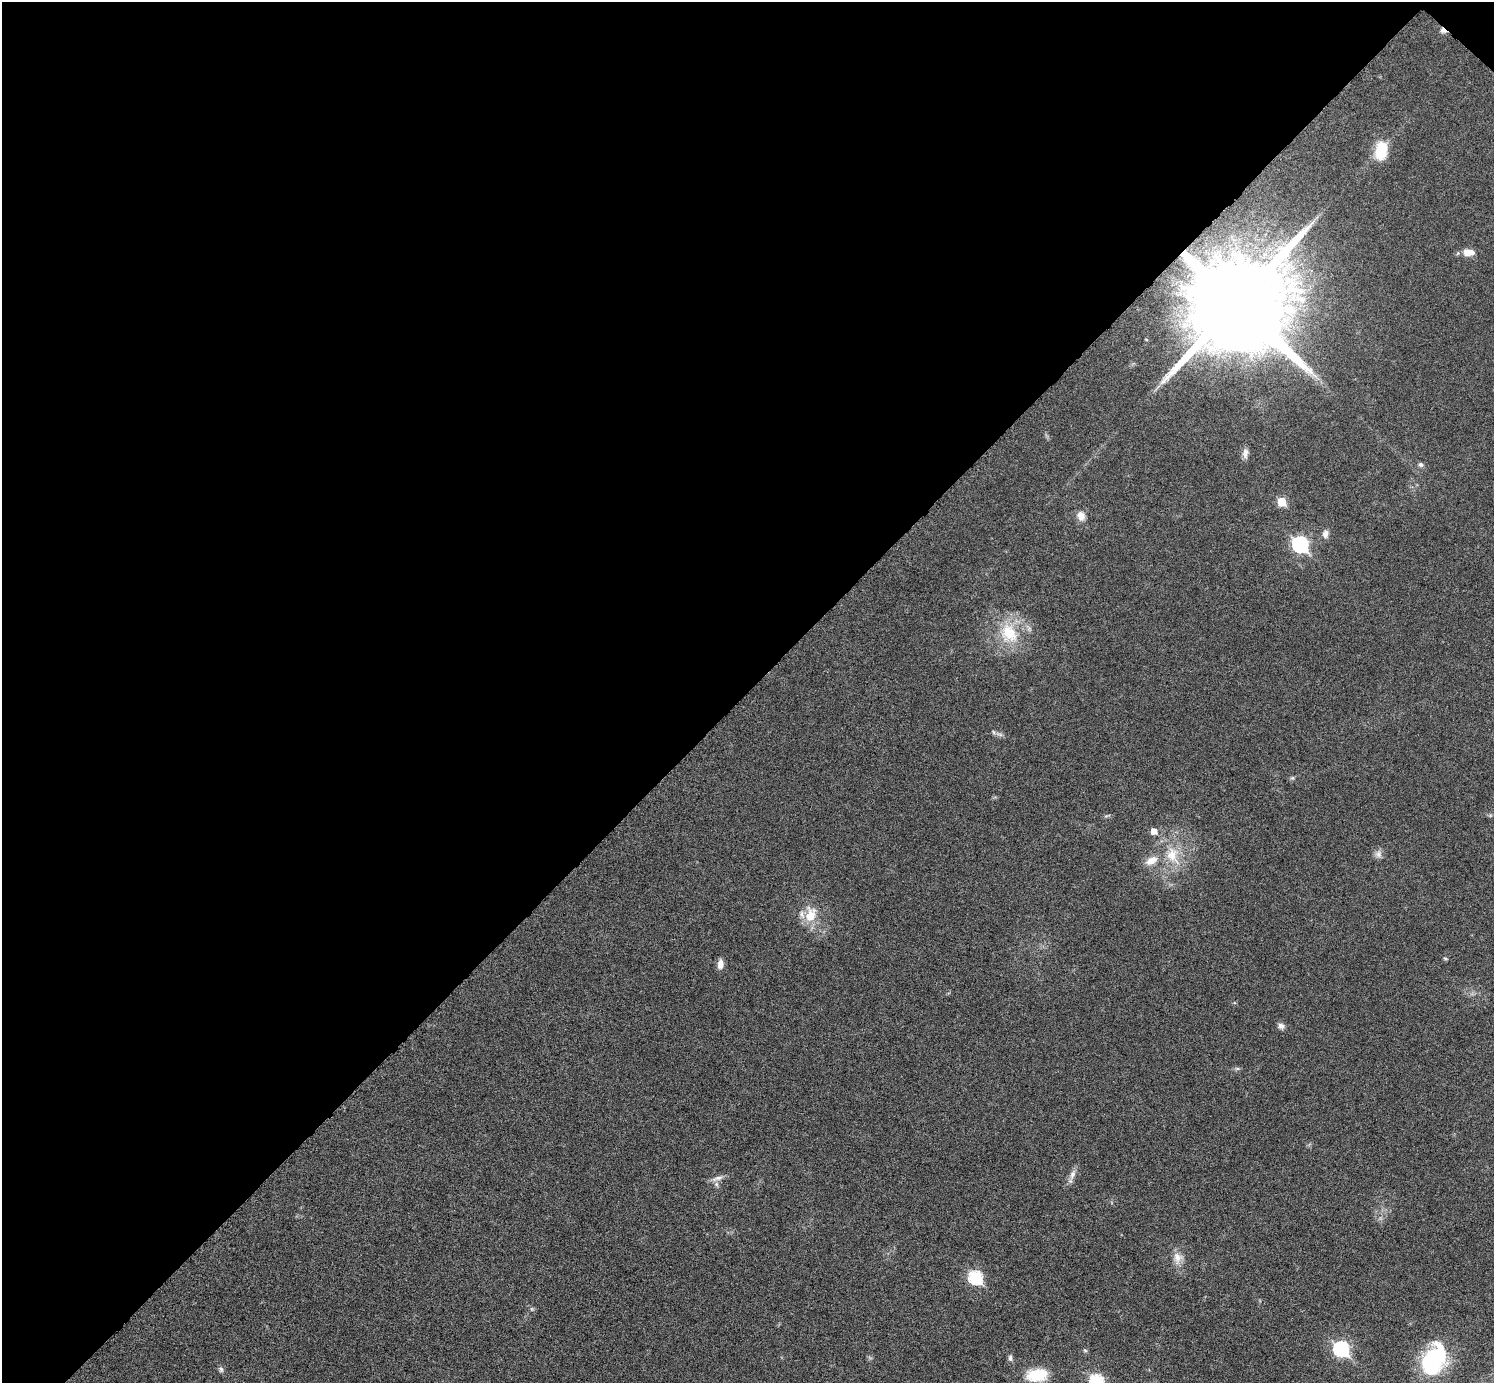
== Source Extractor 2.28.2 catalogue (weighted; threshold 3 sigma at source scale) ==
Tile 2 of 4 x 4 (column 2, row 1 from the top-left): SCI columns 1506-2997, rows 4449-5829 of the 5992 x 5993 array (HDU 1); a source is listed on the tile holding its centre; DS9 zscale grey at full resolution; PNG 1496 x 1385 px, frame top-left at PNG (2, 2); no overlay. Shown black and unused: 50% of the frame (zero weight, under 6 of 11 exposures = <1% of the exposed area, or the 3 px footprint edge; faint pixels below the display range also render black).
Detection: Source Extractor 2.28.2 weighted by HDU 2 'WHT'; one run over the whole footprint, this tile lists its part. Background 0.0216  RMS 0.0026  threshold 0.0105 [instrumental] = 3 sigma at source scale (4.09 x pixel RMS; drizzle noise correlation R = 1.36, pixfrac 0.8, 0.05/0.05 arcsec/px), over >= 5 px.
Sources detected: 32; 1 inside a brighter listed object's ellipse — not listed separately; the other 31 listed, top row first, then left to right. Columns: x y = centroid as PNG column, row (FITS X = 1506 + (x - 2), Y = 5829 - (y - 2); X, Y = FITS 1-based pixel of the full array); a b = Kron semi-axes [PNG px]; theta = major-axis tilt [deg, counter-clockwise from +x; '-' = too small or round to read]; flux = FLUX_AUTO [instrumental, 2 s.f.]
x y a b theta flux
1443 30 8 6 -38 1
1381 149 20 12 80 6.9
1468 252 13 8 0 2.5
1237 303 26 24 39 7400
1245 453 14 7 87 1.2
1421 465 7 6 - 0.57
1282 502 6 5 - 7.1
1081 516 12 10 -65 1.8
1325 534 10 7 80 1.2
1300 545 8 7 - 42
1009 633 30 20 -53 9.5
993 732 6 4 -70 0.35
1154 831 6 5 - 2
1378 854 10 8 -81 1.1
1172 855 23 16 -75 6.3
1151 861 18 10 26 2.7
810 915 21 13 73 4.7
1445 958 6 3 -20 0.27
720 964 11 7 83 1.5
1281 1026 8 7 - 0.93
1072 1174 13 7 69 1.3
718 1178 16 5 17 1.2
1177 1258 17 10 -81 2.3
975 1277 7 6 - 25
1341 1349 8 7 - 39
1085 1350 6 4 -19 0.3
1010 1358 8 5 -84 0.63
1434 1360 37 23 63 21
221 1369 8 6 -62 0.59
1037 1375 23 13 5 7.7
1096 1381 7 7 - 29
Overlapping masked pixels (flux is a lower limit): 2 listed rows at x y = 1443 30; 1237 303
Isophote crosses this tile's border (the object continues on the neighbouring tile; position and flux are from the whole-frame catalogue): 1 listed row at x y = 1096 1381